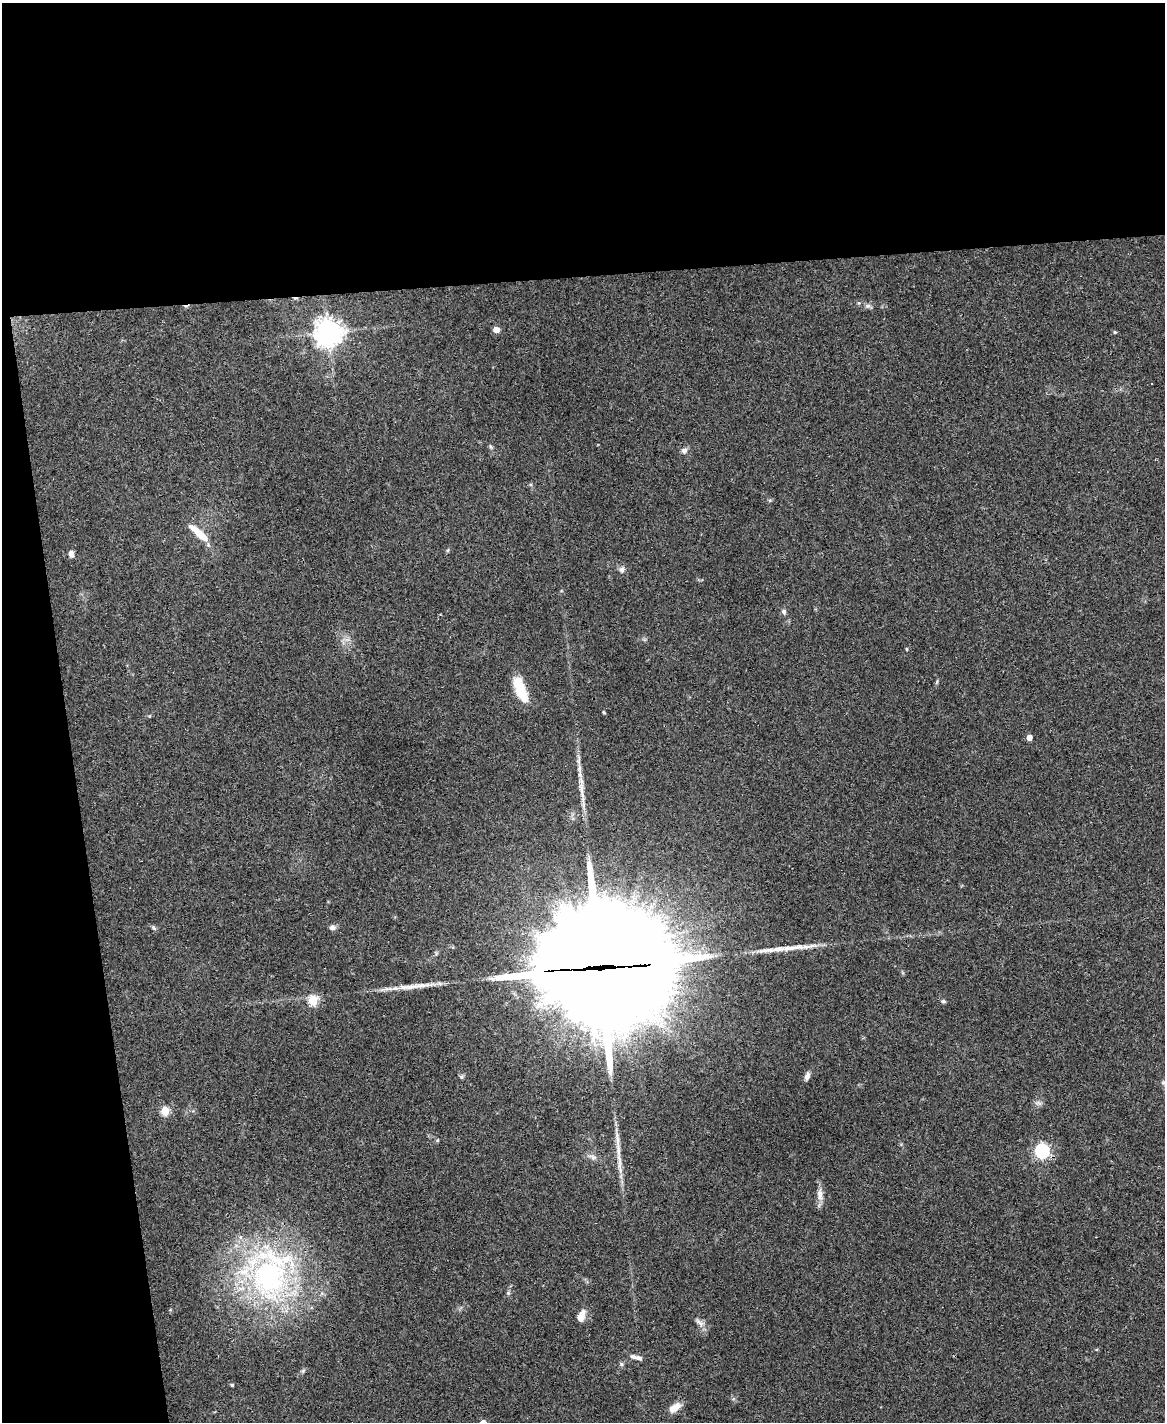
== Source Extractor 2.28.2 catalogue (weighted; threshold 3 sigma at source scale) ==
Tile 1 of 4 x 3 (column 1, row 1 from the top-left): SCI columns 1-1163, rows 3080-4499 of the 4653 x 4631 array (HDU 1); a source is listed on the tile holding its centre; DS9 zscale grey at full resolution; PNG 1167 x 1424 px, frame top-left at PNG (2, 3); no overlay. Shown black and unused: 25% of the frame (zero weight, under 3 of 4 exposures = <1% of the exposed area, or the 3 px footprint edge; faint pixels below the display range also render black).
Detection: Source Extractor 2.28.2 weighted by HDU 2 'WHT'; one run over the whole footprint, this tile lists its part. Background 0.0739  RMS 0.0056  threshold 0.025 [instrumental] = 3 sigma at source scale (4.5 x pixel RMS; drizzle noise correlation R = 1.50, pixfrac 1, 0.05/0.05 arcsec/px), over >= 5 px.
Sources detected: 46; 1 inside a brighter object's white glare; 1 cosmic-ray / hot-pixel residue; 2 long thin detections or spike segments (spike, bleed or trail) — not listed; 2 inside a brighter listed object's ellipse — not listed separately; the other 40 listed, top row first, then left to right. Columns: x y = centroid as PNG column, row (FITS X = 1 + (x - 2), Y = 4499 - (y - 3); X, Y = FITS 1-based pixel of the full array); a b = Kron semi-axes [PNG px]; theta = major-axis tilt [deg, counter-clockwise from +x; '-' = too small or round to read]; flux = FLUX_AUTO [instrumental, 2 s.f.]
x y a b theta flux
868 306 8 6 19 1.5
496 330 5 4 - 6.6
328 332 9 9 - 580
1115 332 5 4 - 0.62
490 446 7 3 -71 0.78
684 450 8 7 - 2
198 533 31 7 -41 10
448 550 6 4 70 0.66
71 553 6 5 - 3
622 569 8 7 - 1.8
784 612 7 5 -67 1.3
907 649 4 3 - 0.56
937 682 6 4 71 0.73
520 689 27 10 -67 17
604 712 4 3 - 0.71
1029 738 4 4 - 4.6
579 760 16 4 86 2.6
581 789 24 7 -81 6.2
332 927 7 6 - 2
154 928 9 4 -45 1
779 949 50 7 6 12
600 967 49 38 -76 11000
313 1000 5 5 - 30
943 1001 6 5 - 1.1
807 1076 11 6 72 2.3
462 1077 6 6 - 1
1164 1083 8 4 8 1.1
165 1111 5 5 - 24
618 1149 45 6 -86 9.3
1042 1151 6 6 - 120
593 1157 11 6 -27 2.4
820 1194 18 7 -85 4
270 1274 80 58 -88 140
508 1293 6 5 - 0.9
581 1316 14 8 69 5
700 1322 16 6 -42 2.6
639 1358 9 6 -25 1.8
622 1364 6 5 - 0.97
232 1385 4 3 - 0.82
675 1407 15 7 39 5.8
Overlapping masked pixels (flux is a lower limit): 1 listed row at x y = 600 967
Isophote crosses this tile's border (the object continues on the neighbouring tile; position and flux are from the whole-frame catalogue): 1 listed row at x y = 1164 1083